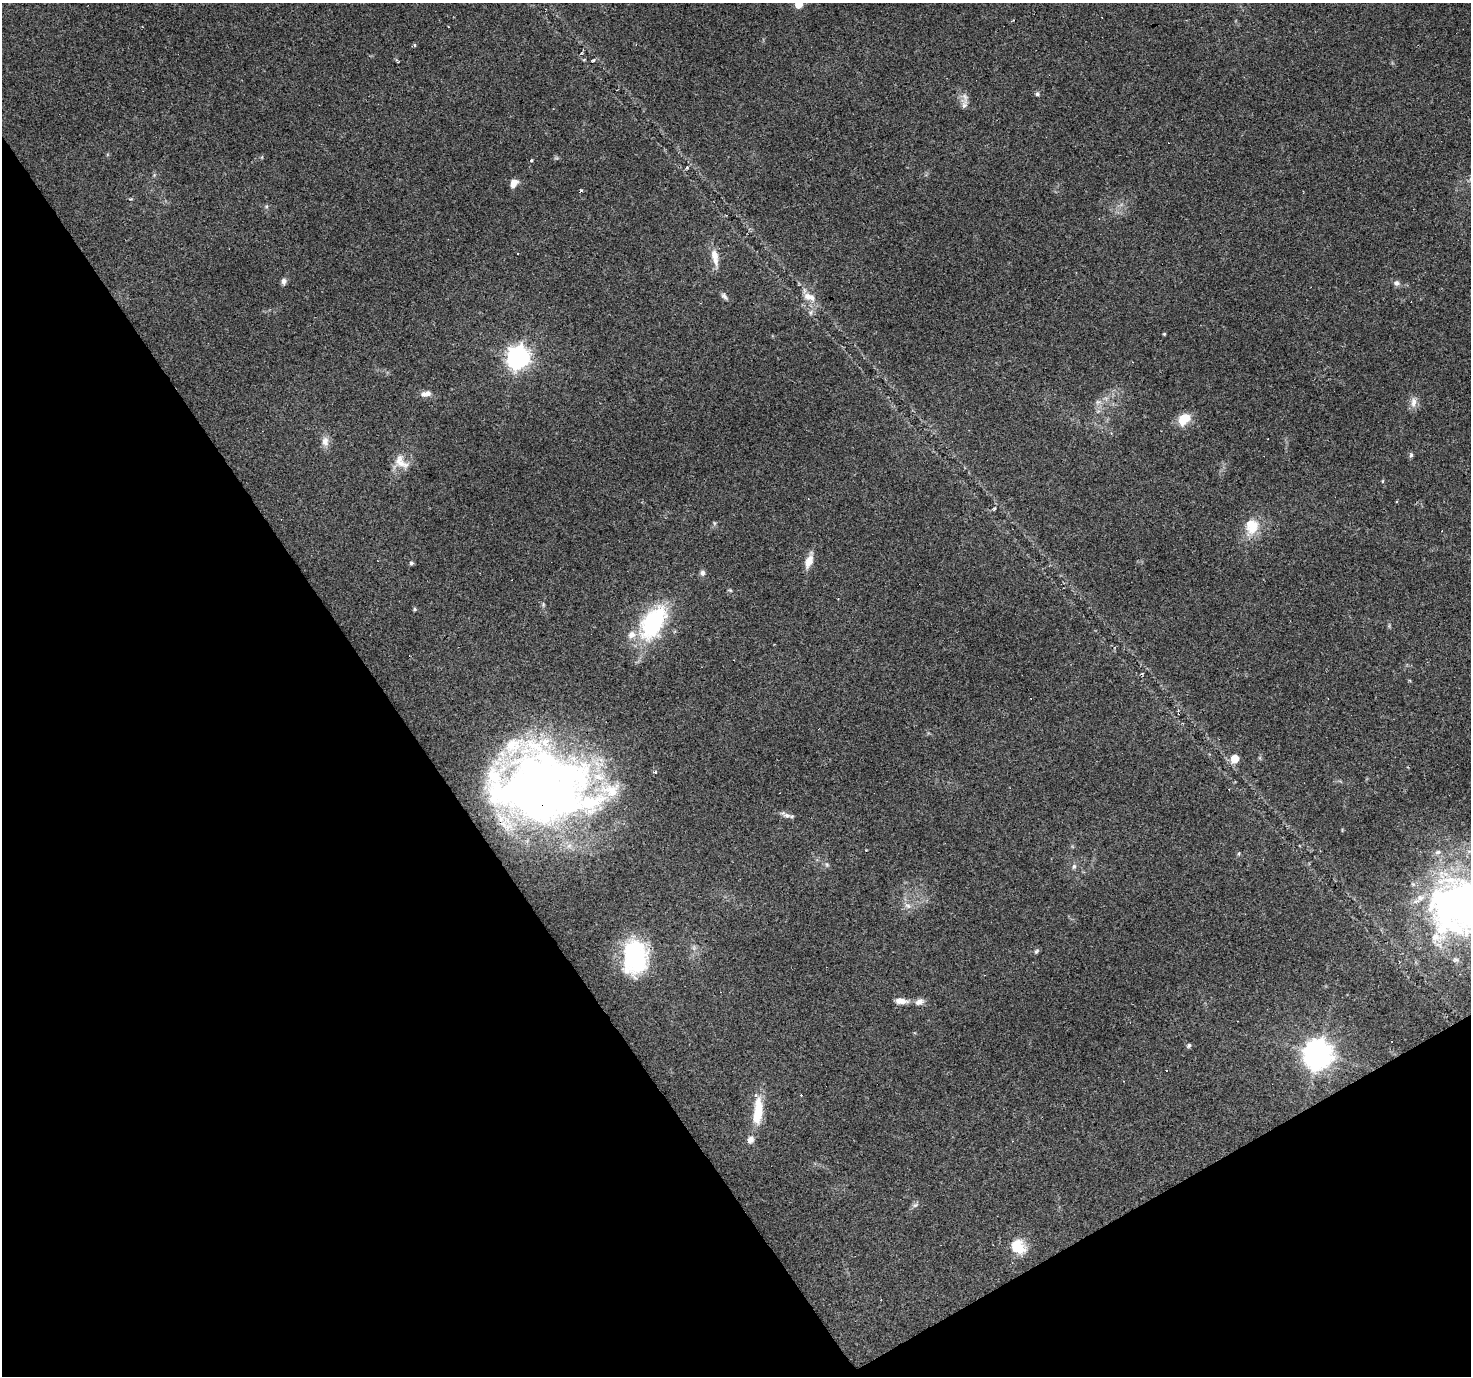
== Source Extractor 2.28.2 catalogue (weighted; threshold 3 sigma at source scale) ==
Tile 14 of 4 x 4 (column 2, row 4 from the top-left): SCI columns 1469-2937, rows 175-1548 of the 5874 x 5782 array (HDU 1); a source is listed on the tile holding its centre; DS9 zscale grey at full resolution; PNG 1473 x 1378 px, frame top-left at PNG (2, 3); no overlay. Shown black and unused: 32% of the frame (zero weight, under 3 of 4 exposures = <1% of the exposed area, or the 3 px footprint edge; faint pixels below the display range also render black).
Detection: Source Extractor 2.28.2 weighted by HDU 2 'WHT'; one run over the whole footprint, this tile lists its part. Background 0.256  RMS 0.0082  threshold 0.0369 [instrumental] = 3 sigma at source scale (4.5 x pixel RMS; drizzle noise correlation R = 1.50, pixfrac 1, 0.0396/0.0396 arcsec/px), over >= 5 px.
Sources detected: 68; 3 inside a brighter object's white glare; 10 cosmic-ray / hot-pixel residue — not listed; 5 inside a brighter listed object's ellipse — not listed separately; the other 50 listed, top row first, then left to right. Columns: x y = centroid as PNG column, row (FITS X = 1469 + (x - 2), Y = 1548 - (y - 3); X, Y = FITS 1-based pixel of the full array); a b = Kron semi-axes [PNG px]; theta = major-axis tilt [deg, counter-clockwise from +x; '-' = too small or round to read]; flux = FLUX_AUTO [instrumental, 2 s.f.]
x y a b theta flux
799 4 5 5 - 15
593 60 4 3 - 0.85
1037 94 6 5 - 1.5
964 105 15 7 74 4.1
531 160 4 3 - 0.79
514 183 10 7 59 6
517 253 3 2 - 0.58
715 257 23 8 -80 9.3
284 281 7 6 - 3
1396 283 8 7 - 2.7
724 296 10 5 -51 2.2
808 296 14 10 -10 7.1
1164 334 4 3 - 0.8
518 357 8 8 - 520
425 394 14 7 11 4.6
1098 402 7 6 - 2.2
1413 402 15 8 82 5.3
1184 419 15 10 48 15
325 441 14 9 90 5.7
1411 455 6 5 - 1.4
401 462 23 12 -43 11
1396 501 3 2 - 0.68
714 523 6 4 -72 1.1
1252 526 21 17 -81 18
809 561 17 8 68 8.6
411 563 5 4 - 2
702 573 7 7 - 2.5
730 590 6 4 -18 0.98
415 609 5 4 - 1.2
653 623 45 25 60 73
1235 759 6 6 - 14
655 772 5 3 - 1.9
538 787 92 69 1 600
787 815 12 7 -12 3.4
1438 852 9 6 10 2.5
1239 853 6 4 83 1.1
1074 866 7 5 74 1.9
1463 905 77 57 25 420
908 906 9 6 -30 3.1
1036 951 6 5 - 1.3
633 957 38 31 -82 74
901 1001 15 7 -5 6.9
919 1002 12 8 24 4.4
1189 1045 5 5 - 2
1318 1054 10 9 - 1000
1124 1081 3 2 - 0.5
758 1111 28 12 83 22
750 1140 8 7 - 4.5
915 1205 7 4 18 1.6
1018 1247 17 13 -53 20
Overlapping masked pixels (flux is a lower limit): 1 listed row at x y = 538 787
Isophote crosses this tile's border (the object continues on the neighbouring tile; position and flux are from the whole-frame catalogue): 2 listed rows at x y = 799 4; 1463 905